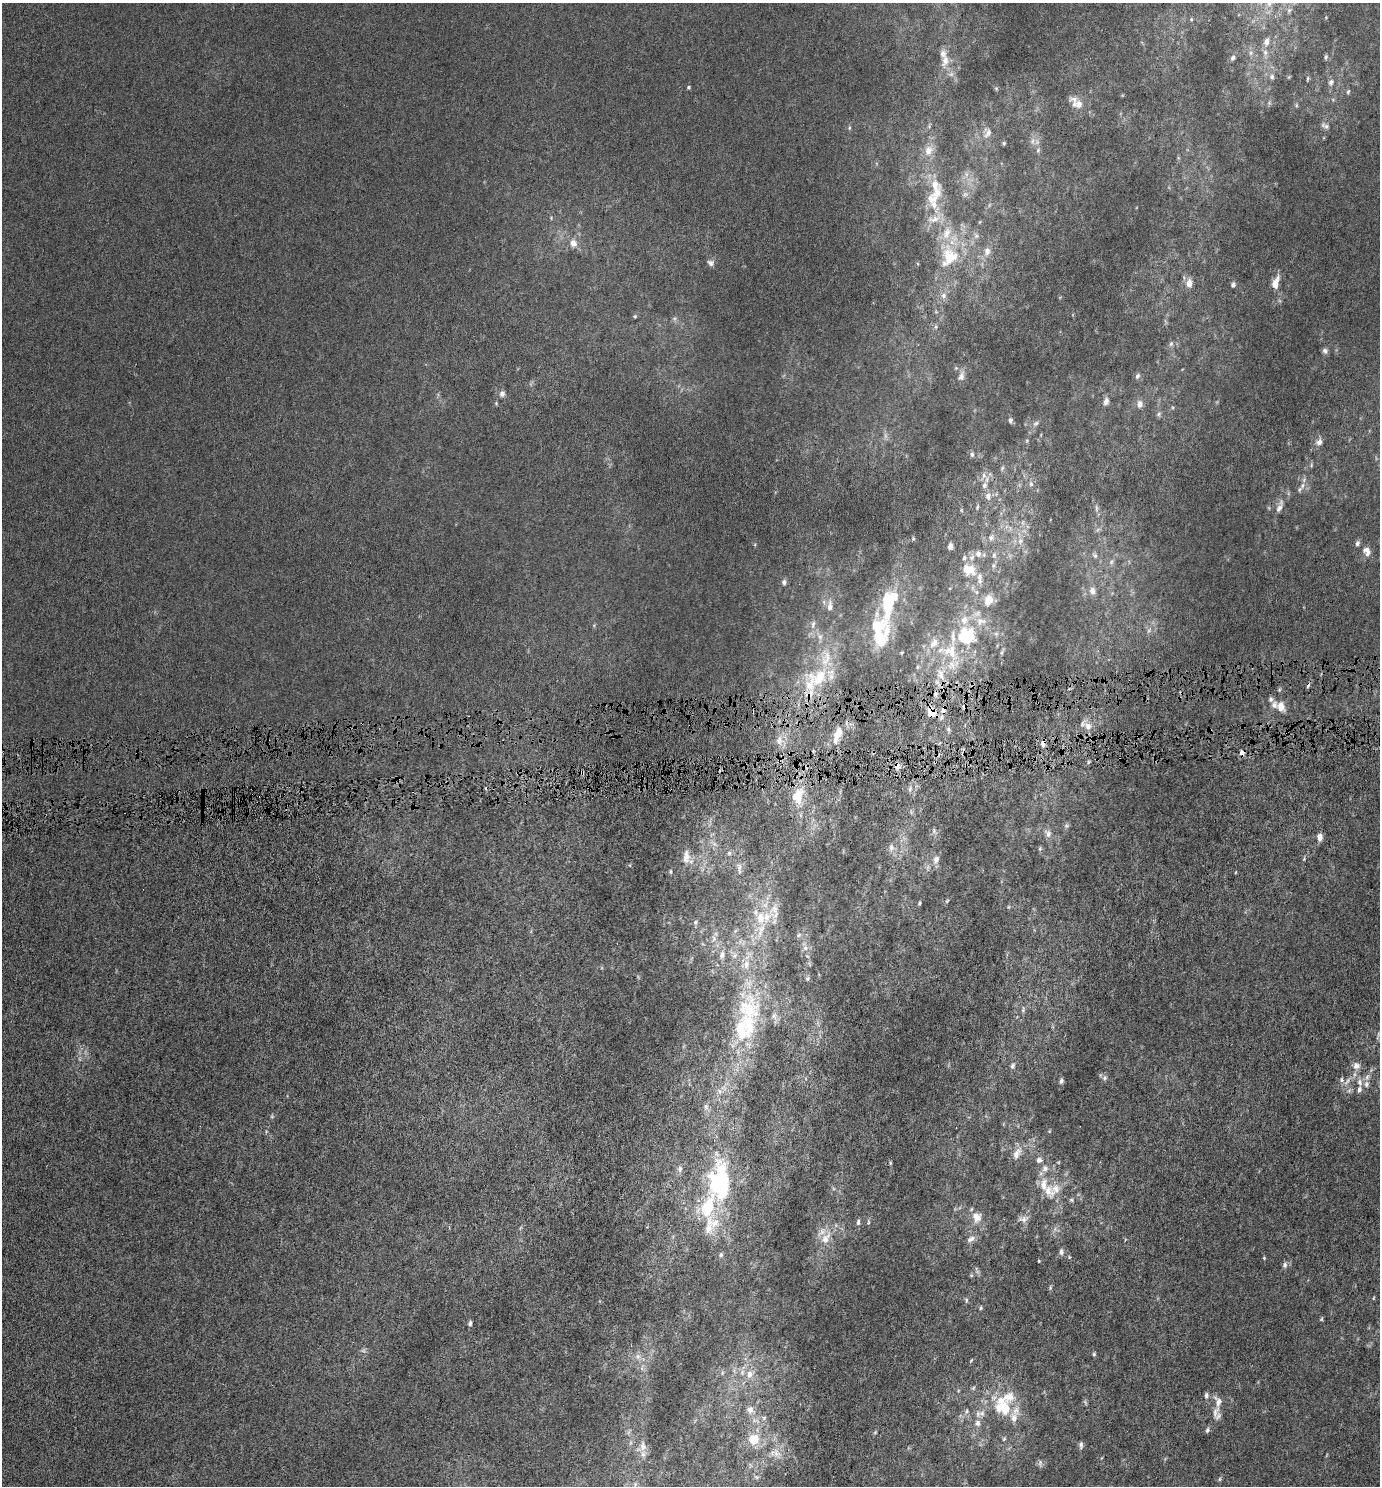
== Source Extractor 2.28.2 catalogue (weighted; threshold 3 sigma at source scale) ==
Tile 5 of 3 x 3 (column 2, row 2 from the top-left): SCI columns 1378-2755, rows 1512-2995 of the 4132 x 4505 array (HDU 1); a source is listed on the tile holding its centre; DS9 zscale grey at full resolution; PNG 1382 x 1488 px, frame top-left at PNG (2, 3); no overlay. Shown black and unused: <1% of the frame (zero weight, under 4 of 8 exposures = <1% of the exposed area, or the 3 px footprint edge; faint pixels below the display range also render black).
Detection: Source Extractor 2.28.2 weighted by HDU 2 'WHT'; one run over the whole footprint, this tile lists its part. Background -6.73e-06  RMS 0.0012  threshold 0.00509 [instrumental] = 3 sigma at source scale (4.09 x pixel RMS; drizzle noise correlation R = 1.36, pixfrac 0.8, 0.0396/0.0396 arcsec/px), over >= 5 px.
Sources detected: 261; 10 too faint to see at this stretch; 2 inside a brighter object's white glare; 3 cosmic-ray / hot-pixel residue — not listed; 44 inside a brighter listed object's ellipse — not listed separately; the other 202 listed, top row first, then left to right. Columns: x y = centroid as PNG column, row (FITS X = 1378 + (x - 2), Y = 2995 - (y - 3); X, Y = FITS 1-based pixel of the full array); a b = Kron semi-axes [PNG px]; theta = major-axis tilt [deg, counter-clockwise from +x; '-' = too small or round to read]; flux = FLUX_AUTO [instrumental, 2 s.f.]
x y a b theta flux
1269 3 10 8 87 0.75
1289 10 7 5 67 0.28
1191 19 5 4 - 0.13
1266 42 12 8 79 0.74
1251 53 8 6 70 0.36
1325 57 7 5 79 0.26
1233 58 8 6 38 0.33
945 60 18 10 75 1.3
1272 77 8 6 79 0.41
1289 77 6 4 71 0.13
1308 79 7 4 81 0.18
1331 82 9 7 62 0.51
688 87 5 4 - 0.15
996 88 6 4 -44 0.16
1348 92 8 5 78 0.23
1079 104 12 10 85 0.98
1296 105 6 4 90 0.16
1325 125 13 7 -23 0.47
849 128 5 4 - 0.15
987 133 15 11 82 1
1032 141 11 8 82 0.67
1004 143 6 5 - 0.17
928 150 14 11 68 1.3
1038 150 7 5 69 0.25
935 184 19 14 -57 2
934 204 16 11 -50 1.5
551 218 5 5 - 0.14
935 219 23 10 22 1.4
976 236 9 7 -55 0.44
573 243 10 9 - 0.96
987 251 13 9 74 0.92
949 256 32 24 72 6.1
711 263 10 7 -26 0.39
1276 282 19 8 69 1.2
1189 283 9 7 83 0.93
1233 285 6 5 - 0.34
943 296 9 7 53 0.55
635 316 5 5 - 0.17
936 327 7 5 70 0.23
1171 344 8 6 68 0.27
1325 351 7 6 - 0.4
956 368 4 4 - 0.14
961 376 14 8 68 0.65
1137 376 9 6 57 0.31
502 394 8 7 - 0.47
1106 401 9 6 77 0.55
496 403 5 5 - 0.14
1139 404 11 7 -83 0.58
1159 414 7 5 25 0.26
1010 420 7 5 83 0.32
1036 423 9 6 31 0.35
1027 441 5 5 - 0.16
1319 442 10 8 51 0.67
972 454 7 5 -85 0.28
1311 465 6 4 89 0.15
1002 468 7 5 69 0.22
984 476 12 6 67 0.62
1031 484 9 5 -71 0.34
1299 489 8 6 54 0.36
988 496 12 8 -85 0.67
977 507 8 4 70 0.18
1279 507 21 7 72 0.9
1096 508 10 4 -90 0.3
1023 522 7 4 71 0.23
991 538 8 7 - 0.5
1020 541 8 6 88 0.5
950 546 6 5 - 0.49
1367 551 13 10 -56 0.85
978 554 9 8 - 0.63
994 555 9 6 84 0.42
1095 555 9 6 -50 0.36
1111 562 7 6 - 0.3
993 566 8 6 89 0.29
967 569 12 10 -59 1.9
980 577 10 8 88 0.63
784 582 6 6 - 0.38
1092 591 11 8 -81 0.71
976 592 7 6 - 0.33
989 600 12 9 69 1.7
889 603 63 17 80 8.1
830 606 14 7 86 0.76
813 624 12 6 77 0.48
1149 630 8 4 59 0.25
996 634 7 6 - 0.31
963 636 34 16 54 6.3
820 637 9 6 -74 0.45
934 643 16 11 49 1.4
902 652 5 3 - 0.1
1002 652 10 4 67 0.25
951 665 13 12 - 1.5
917 667 6 4 90 0.16
941 674 19 11 -70 1.9
819 677 33 24 45 6.1
1271 699 7 6 - 0.31
964 707 7 6 - 0.33
1281 707 14 10 -75 1.3
943 709 12 6 66 0.74
931 713 10 8 -64 1.6
1088 726 15 10 -57 1
948 729 8 5 -70 0.26
1287 732 5 3 - 0.16
837 734 25 10 71 1.9
779 741 13 10 -90 0.94
1043 743 7 5 82 0.51
1242 753 7 6 - 0.46
935 762 3 3 - 0.14
1088 762 5 3 - 0.15
897 766 8 7 - 0.56
582 772 6 4 -19 0.35
642 777 3 2 - 0.11
910 789 9 5 75 0.36
798 796 29 16 80 3.2
934 831 8 4 82 0.23
1048 833 12 9 -62 0.75
1320 837 9 6 -90 0.77
891 848 11 7 82 0.57
1040 849 7 5 71 0.18
729 853 7 5 89 0.26
686 857 19 9 87 0.93
1304 859 7 4 66 0.18
936 860 12 8 72 0.69
739 867 12 8 -79 0.56
670 872 5 4 - 0.15
1236 872 5 3 - 0.083
947 901 6 4 45 0.15
919 903 5 4 - 0.16
1008 907 6 3 70 0.13
775 911 26 16 84 2.3
760 918 20 14 87 3
695 922 7 6 - 0.26
735 931 7 4 71 0.21
799 935 9 5 28 0.3
714 939 9 6 90 0.49
805 948 8 8 - 0.54
722 955 12 7 79 0.62
734 955 9 7 70 0.52
746 964 13 10 87 1.3
807 978 6 6 - 0.24
748 1009 44 38 -79 11
1023 1009 9 5 83 0.29
1013 1066 9 6 75 0.36
1356 1066 11 10 - 0.8
1367 1077 11 7 67 0.57
1105 1078 7 7 - 0.32
1061 1081 7 5 76 0.28
1347 1081 15 6 53 0.76
1360 1082 10 7 -79 0.61
1349 1090 7 6 - 0.31
720 1091 8 6 -82 0.43
706 1106 9 6 73 0.4
272 1116 5 5 - 0.16
1049 1131 5 3 - 0.097
1017 1153 18 9 60 1.1
1039 1160 8 7 - 0.43
890 1163 4 4 - 0.12
1045 1168 10 8 70 0.75
680 1169 10 7 89 0.48
720 1185 61 31 -81 15
1048 1191 24 16 -63 2.5
1071 1200 7 5 -17 0.2
977 1217 16 13 -71 1.4
1023 1219 14 8 5 0.62
858 1222 8 5 88 0.27
868 1222 8 4 83 0.19
826 1238 23 11 60 1.9
971 1239 12 7 31 0.58
1061 1252 8 6 81 0.4
721 1255 8 6 84 0.31
1069 1257 6 3 -72 0.13
1264 1258 4 3 - 0.13
1039 1261 3 3 - 0.096
1285 1265 9 6 80 0.39
971 1275 5 5 - 0.16
1050 1288 7 5 88 0.18
1373 1298 5 3 - 0.1
966 1300 8 4 -77 0.2
981 1308 5 5 - 0.16
1321 1319 7 4 61 0.14
470 1323 5 4 - 0.3
1094 1354 6 4 90 0.18
638 1356 9 7 76 0.53
971 1360 6 3 46 0.12
722 1373 6 4 72 0.17
750 1374 12 9 64 1.1
973 1388 6 5 - 0.2
1206 1396 7 5 88 0.38
1003 1407 23 18 -48 5.1
750 1410 10 9 - 0.72
967 1411 8 4 82 0.23
1215 1412 20 8 74 0.98
982 1413 10 9 - 0.68
764 1418 6 5 - 0.21
977 1423 9 8 - 0.61
1207 1430 7 5 75 0.28
875 1432 6 4 46 0.15
754 1439 12 12 - 2.2
1004 1439 6 4 67 0.18
1081 1445 9 5 87 0.35
643 1446 14 8 -89 0.87
776 1453 14 11 -66 1
756 1477 7 4 -44 0.2
1219 1479 6 4 88 0.15
Overlapping masked pixels (flux is a lower limit): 10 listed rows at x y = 964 707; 943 709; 931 713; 1287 732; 1043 743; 1242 753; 935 762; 897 766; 582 772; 642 777
Isophote crosses this tile's border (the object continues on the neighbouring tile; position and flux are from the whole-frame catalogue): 1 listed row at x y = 1269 3